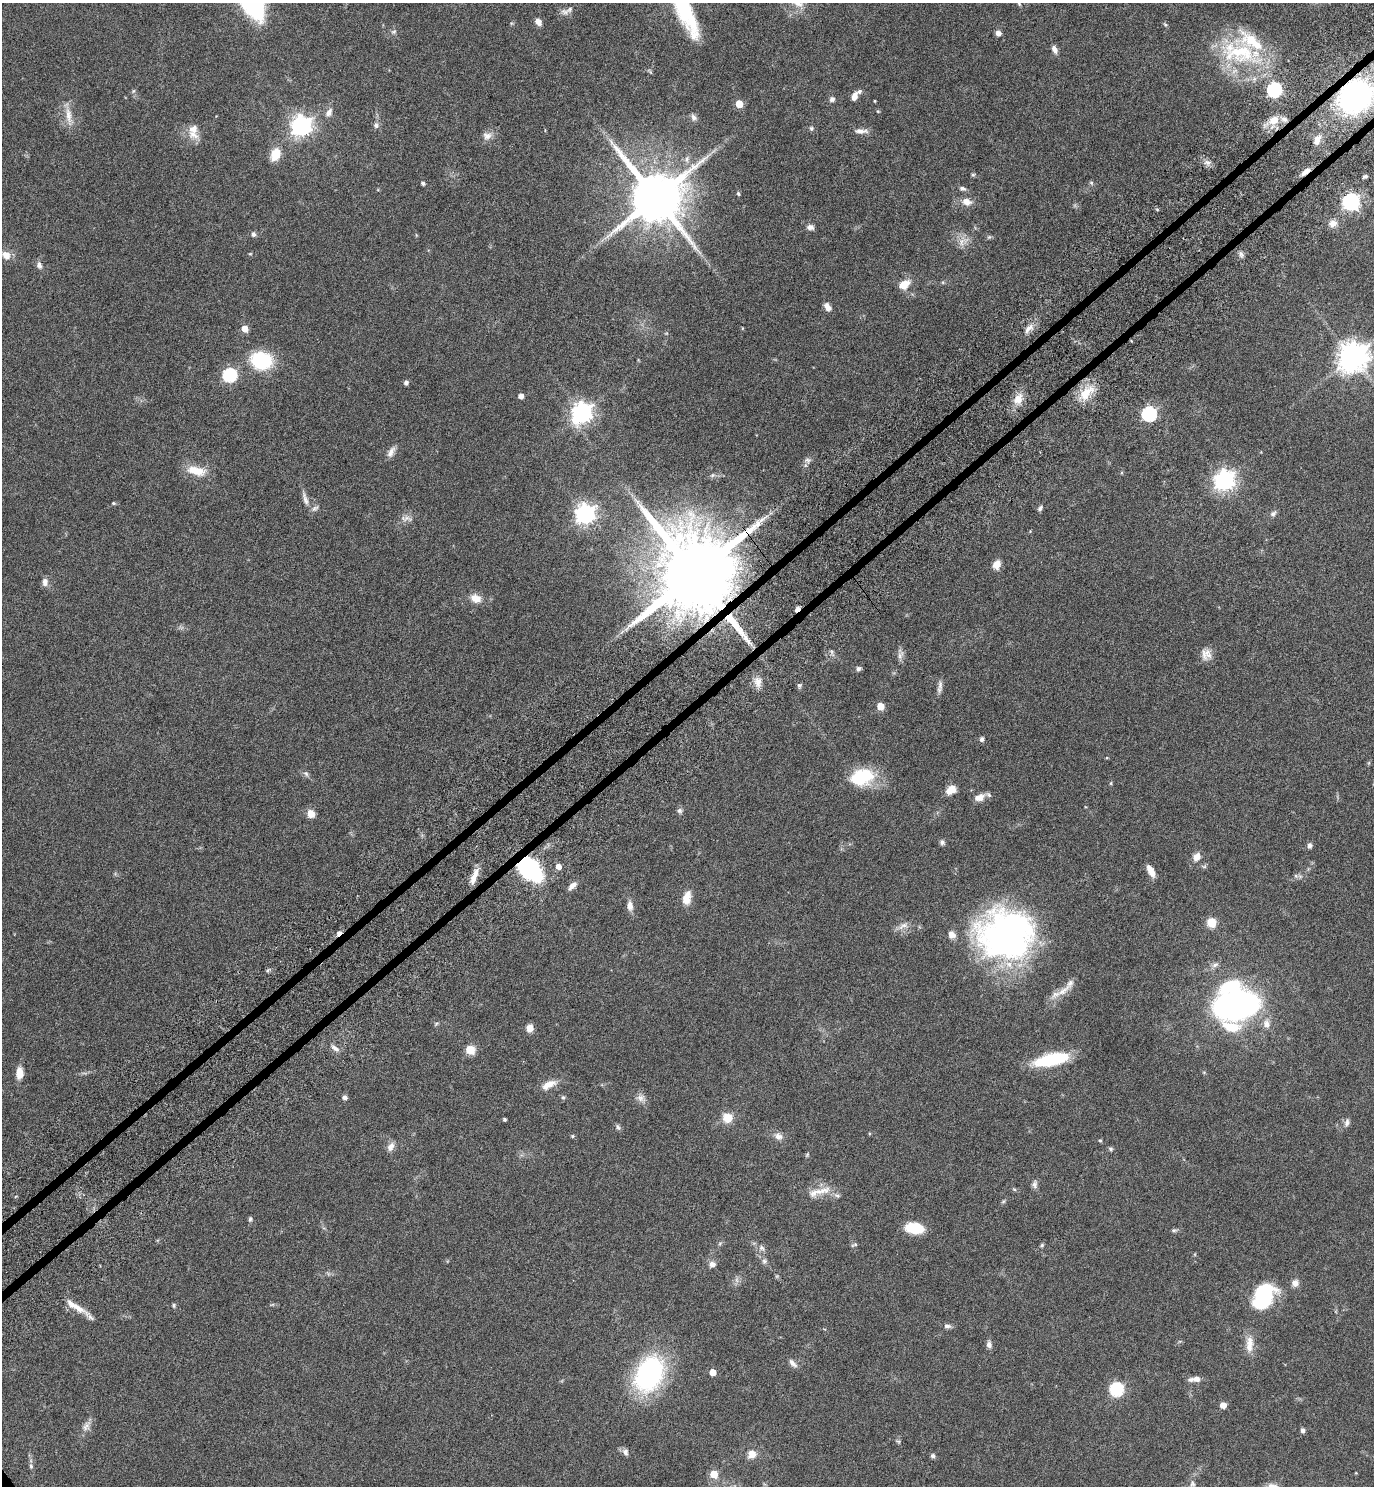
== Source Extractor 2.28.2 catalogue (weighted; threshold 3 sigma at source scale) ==
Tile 10 of 4 x 4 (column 2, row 3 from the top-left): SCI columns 1566-2937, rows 1535-3018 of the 6015 x 6033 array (HDU 1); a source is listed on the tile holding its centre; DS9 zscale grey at full resolution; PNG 1376 x 1488 px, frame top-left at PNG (2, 3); no overlay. Shown black and unused: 1% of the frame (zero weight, under 6 of 11 exposures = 3% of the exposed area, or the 3 px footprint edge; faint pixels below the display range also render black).
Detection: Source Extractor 2.28.2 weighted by HDU 2 'WHT'; one run over the whole footprint, this tile lists its part. Background 0.0415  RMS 0.0035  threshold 0.0142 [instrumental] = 3 sigma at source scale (4.09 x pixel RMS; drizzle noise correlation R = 1.36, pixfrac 0.8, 0.05/0.05 arcsec/px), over >= 5 px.
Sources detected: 186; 4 inside a brighter object's white glare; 1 cosmic-ray / hot-pixel residue — not listed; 10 inside a brighter listed object's ellipse — not listed separately; the other 171 listed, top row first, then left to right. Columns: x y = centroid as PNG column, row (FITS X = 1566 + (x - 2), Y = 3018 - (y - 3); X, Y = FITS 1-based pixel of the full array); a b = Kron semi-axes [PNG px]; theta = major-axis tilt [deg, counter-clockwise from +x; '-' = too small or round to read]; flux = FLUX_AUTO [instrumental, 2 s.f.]
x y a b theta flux
798 3 18 9 -27 3
1019 4 6 5 - 0.44
684 10 66 16 -64 27
565 12 12 7 -18 1.4
538 22 8 6 -52 1.7
394 32 7 6 - 0.69
998 33 6 6 - 1.3
1054 49 10 6 -67 1.4
1238 53 62 32 -15 30
1274 90 6 6 - 64
133 91 6 4 71 0.4
854 96 9 6 74 2.1
1355 96 28 23 37 86
832 99 7 7 - 0.92
875 101 4 3 - 0.26
739 104 5 5 - 5.8
878 111 5 3 - 0.25
329 113 12 8 57 1.8
68 115 24 8 -82 3.5
694 117 9 7 -60 1.1
1274 120 13 11 24 4.1
376 125 8 6 -86 1
301 126 8 7 - 180
811 128 7 6 - 0.59
861 131 18 6 -2 1.8
193 134 18 11 -24 3.4
487 136 12 10 -2 2
1317 139 12 7 62 2.3
275 154 13 9 69 5.6
1207 162 10 6 -29 1.3
1305 172 13 6 39 2.1
973 175 5 5 - 0.42
1365 176 7 4 19 0.69
423 183 4 3 - 0.7
1091 183 6 5 - 0.52
963 188 9 5 -11 0.79
738 194 5 4 - 0.42
656 198 15 14 - 2200
966 202 13 9 -15 2.5
1351 202 7 7 - 99
1333 223 10 9 - 2.3
810 227 8 6 0 1.3
253 234 7 6 - 0.84
989 237 5 5 - 0.46
961 242 13 6 86 1.9
250 254 5 3 - 0.27
1241 254 9 5 -63 0.89
6 255 11 9 -38 2.6
39 265 9 7 -77 1.2
904 285 14 9 35 4
827 307 9 6 -62 2
1029 328 17 7 44 2.2
245 329 5 5 - 3.5
1353 357 9 9 - 490
261 361 17 14 -14 23
229 375 7 6 - 43
406 382 5 4 - 1
1086 393 25 13 44 6.6
521 396 4 4 - 1.8
1018 399 16 11 57 3.6
582 413 8 7 - 200
1149 414 6 6 - 54
391 452 14 7 59 1.8
808 460 9 7 -6 0.98
196 471 23 10 -12 6.2
712 475 6 6 - 0.58
1224 480 8 7 - 170
305 499 21 6 -73 1.8
114 503 5 4 - 0.36
315 508 11 6 29 0.96
1040 508 8 5 57 0.71
585 514 7 7 - 170
1273 514 9 6 26 0.92
406 518 17 8 -2 1.7
996 564 10 8 61 2.7
695 574 21 19 -64 5700
45 582 10 7 -88 1.5
476 598 13 9 -25 3.2
797 609 7 4 44 1.1
736 626 55 8 -51 11
1206 654 15 13 89 2.7
900 655 12 7 62 1.4
858 668 7 6 - 0.69
758 682 14 9 85 2.5
799 685 7 5 89 0.59
940 685 14 6 -87 1.4
881 706 5 5 - 5.4
982 739 5 4 - 0.98
306 774 8 6 -42 0.82
862 777 28 18 15 15
1111 783 5 3 - 0.31
951 790 10 8 32 3.7
979 798 13 8 13 2.4
680 811 7 6 - 0.78
311 814 8 7 - 3.2
942 842 7 6 - 0.82
1309 845 5 4 - 1.2
1197 857 11 8 50 2.3
558 866 6 5 - 1.9
529 869 18 11 -45 60
1151 871 13 6 -61 3
1296 876 6 4 -18 0.5
473 879 15 7 73 2.7
572 886 13 6 45 1.7
687 898 18 10 77 3.7
630 906 9 6 -83 2.3
1211 922 6 5 - 13
903 926 17 7 28 1.9
1005 937 58 51 -11 100
1215 965 11 5 32 1.1
1063 991 28 8 37 3.9
1236 1005 29 19 10 120
436 1023 6 4 2 0.43
1266 1024 12 9 -79 2.2
1231 1027 23 12 -12 7.9
530 1028 7 6 - 2.7
335 1048 13 5 -34 1.4
470 1050 5 5 - 12
1052 1059 31 10 13 23
19 1073 11 7 89 3.8
549 1084 20 9 27 3.4
345 1097 6 5 - 0.89
563 1097 6 5 - 0.54
640 1098 10 8 -89 1.6
727 1118 11 10 - 4.4
505 1119 4 3 - 0.57
1347 1122 11 6 80 1.1
618 1127 8 5 -59 0.67
573 1136 5 4 - 0.41
778 1136 12 9 -33 1.7
1100 1140 4 4 - 0.33
391 1147 12 8 66 1.8
1111 1149 7 5 -16 0.55
807 1155 6 4 46 0.38
1034 1184 10 8 87 1.1
1014 1189 6 4 -19 0.39
824 1190 20 9 16 3.7
837 1196 10 5 -10 0.83
1003 1201 7 4 45 0.45
250 1219 7 5 89 0.55
915 1228 18 10 -7 9.9
1174 1230 8 5 3 0.58
720 1243 6 4 20 0.44
854 1245 9 4 24 0.47
1042 1245 5 4 - 0.42
761 1248 8 8 - 1.1
764 1261 7 6 - 0.77
712 1264 8 7 - 1.6
737 1280 7 4 -71 0.75
1295 1283 9 8 - 1.7
1262 1303 20 16 1 15
174 1305 7 4 75 0.5
78 1308 26 9 -32 4.3
947 1326 10 6 -10 0.97
1249 1344 24 9 89 3.7
989 1345 8 6 -83 1.4
793 1363 13 6 -48 1.4
713 1372 5 4 - 3.1
649 1374 30 21 64 56
1195 1379 13 6 6 2.3
1116 1389 6 6 - 43
1223 1405 5 5 - 2.9
86 1426 16 7 51 1.9
1303 1430 6 5 - 0.78
898 1441 6 4 -18 0.41
625 1452 9 7 -70 1.1
752 1454 11 10 - 2.7
933 1456 6 5 - 0.72
31 1466 7 5 -69 0.58
714 1474 6 5 - 6.1
1192 1484 10 8 79 1.2
Overlapping masked pixels (flux is a lower limit): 6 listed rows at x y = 1355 96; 1305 172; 695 574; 797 609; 736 626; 529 869
Isophote crosses this tile's border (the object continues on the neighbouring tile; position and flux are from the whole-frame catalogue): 4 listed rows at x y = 798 3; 684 10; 1355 96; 714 1474